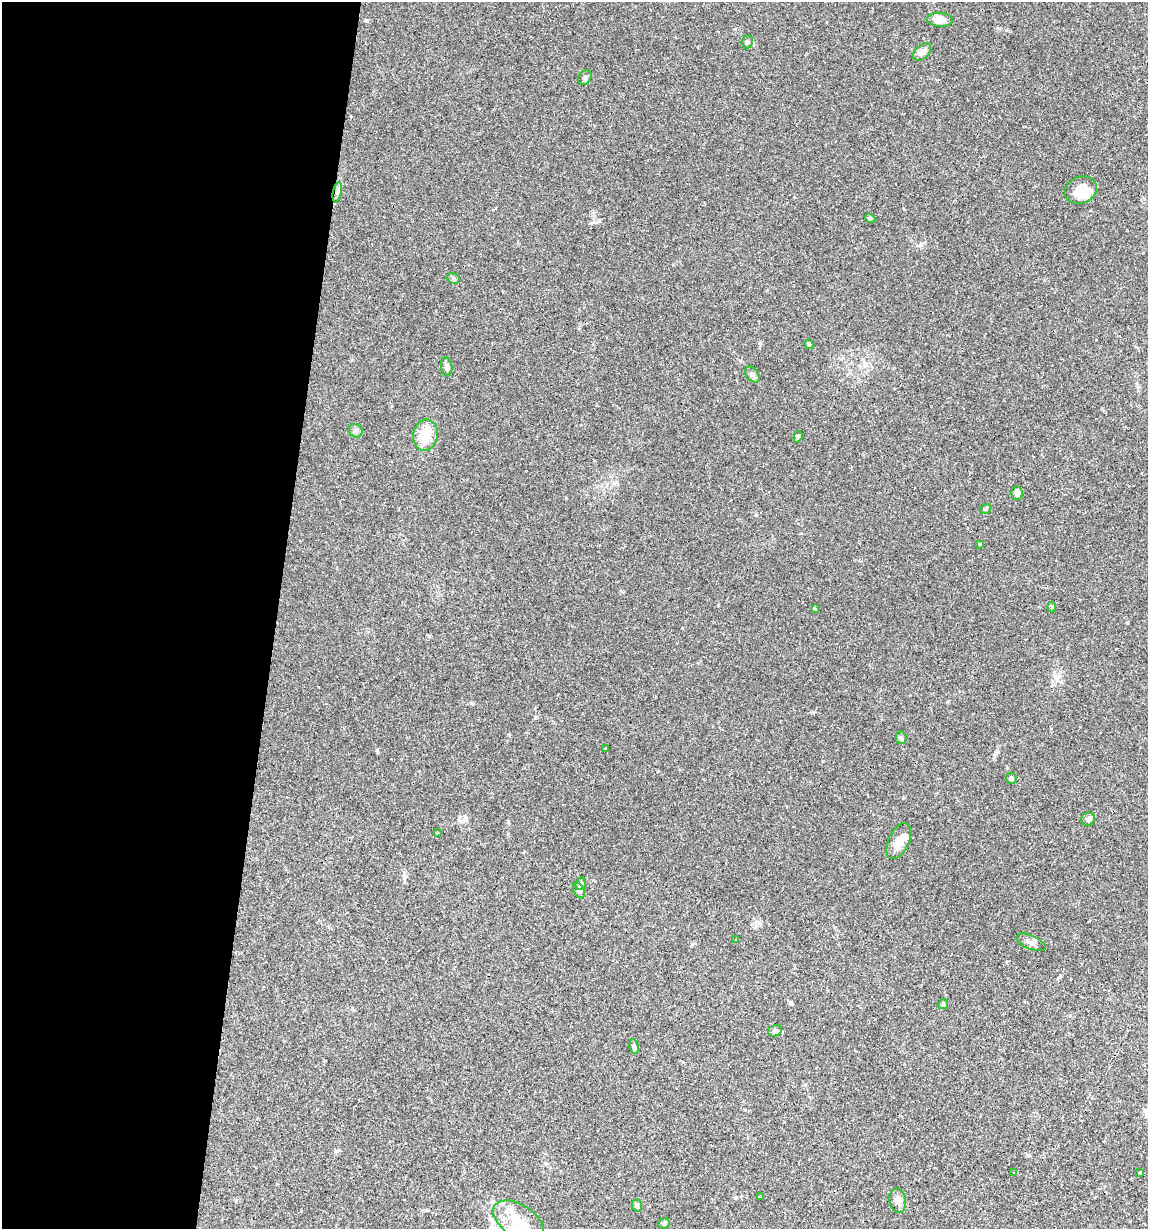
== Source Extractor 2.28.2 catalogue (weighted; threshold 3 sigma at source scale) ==
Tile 5 of 4 x 4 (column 1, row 2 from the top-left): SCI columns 236-1381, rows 2457-3683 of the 4935 x 4911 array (HDU 1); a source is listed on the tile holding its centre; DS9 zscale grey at full resolution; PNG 1150 x 1231 px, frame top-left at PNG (2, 2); each listed source drawn as its Kron ellipse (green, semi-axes under 4 px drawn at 4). Shown black and unused: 24% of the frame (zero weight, under 2 of 3 exposures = <1% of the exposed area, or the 3 px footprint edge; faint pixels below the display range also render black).
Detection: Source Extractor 2.28.2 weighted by HDU 2 'WHT'; one run over the whole footprint, this tile lists its part. Background 0.0551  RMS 0.0043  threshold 0.0196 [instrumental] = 3 sigma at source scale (4.5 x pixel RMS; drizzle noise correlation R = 1.50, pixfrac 1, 0.05/0.05 arcsec/px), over >= 5 px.
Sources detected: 51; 1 inside a brighter object's white glare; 11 cosmic-ray / hot-pixel residue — neither listed nor drawn; the other 39 listed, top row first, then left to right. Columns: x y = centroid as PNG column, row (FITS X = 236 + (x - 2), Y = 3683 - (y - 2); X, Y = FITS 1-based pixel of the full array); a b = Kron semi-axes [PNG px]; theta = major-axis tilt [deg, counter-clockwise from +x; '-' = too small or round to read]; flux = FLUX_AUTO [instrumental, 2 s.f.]
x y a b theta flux
940 20 13 7 -4 4.2
747 42 6 5 - 0.94
922 52 10 6 42 2.3
585 77 8 6 57 0.98
1081 190 16 13 23 7.9
337 192 10 3 79 0.96
870 218 5 4 - 0.54
453 278 7 5 -18 0.7
809 344 5 3 - 0.62
447 367 9 5 -81 1.5
752 375 9 6 -51 1.2
356 431 7 6 - 1.1
425 435 16 12 80 8.3
798 437 6 4 71 0.58
1017 493 7 5 -77 2.4
985 509 6 4 39 0.64
980 544 3 3 - 0.36
1051 607 5 3 - 0.48
815 609 3 3 - 12
901 738 6 5 - 0.75
605 748 3 2 - 0.38
1011 778 6 5 - 0.96
1088 819 7 6 - 1.3
437 833 3 2 - 0.59
899 841 19 10 65 5
581 884 6 5 - 0.82
579 890 8 5 -64 0.9
736 939 2 2 - 0.32
1031 942 16 7 -23 2.1
943 1004 5 5 - 0.57
775 1031 7 5 14 1.1
634 1047 7 5 -80 0.79
1013 1172 3 2 - 0.48
1140 1173 3 3 - 0.97
760 1197 3 3 - 0.52
898 1201 12 8 -80 2.1
637 1205 6 5 - 0.83
519 1221 28 16 -33 13
664 1223 6 5 - 0.84
Unlisted compact peaks at least as high as the median listed source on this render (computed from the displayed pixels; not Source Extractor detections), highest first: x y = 472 703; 367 21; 429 636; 756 515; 1127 622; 535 718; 377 750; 718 605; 735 29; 404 878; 790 1003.